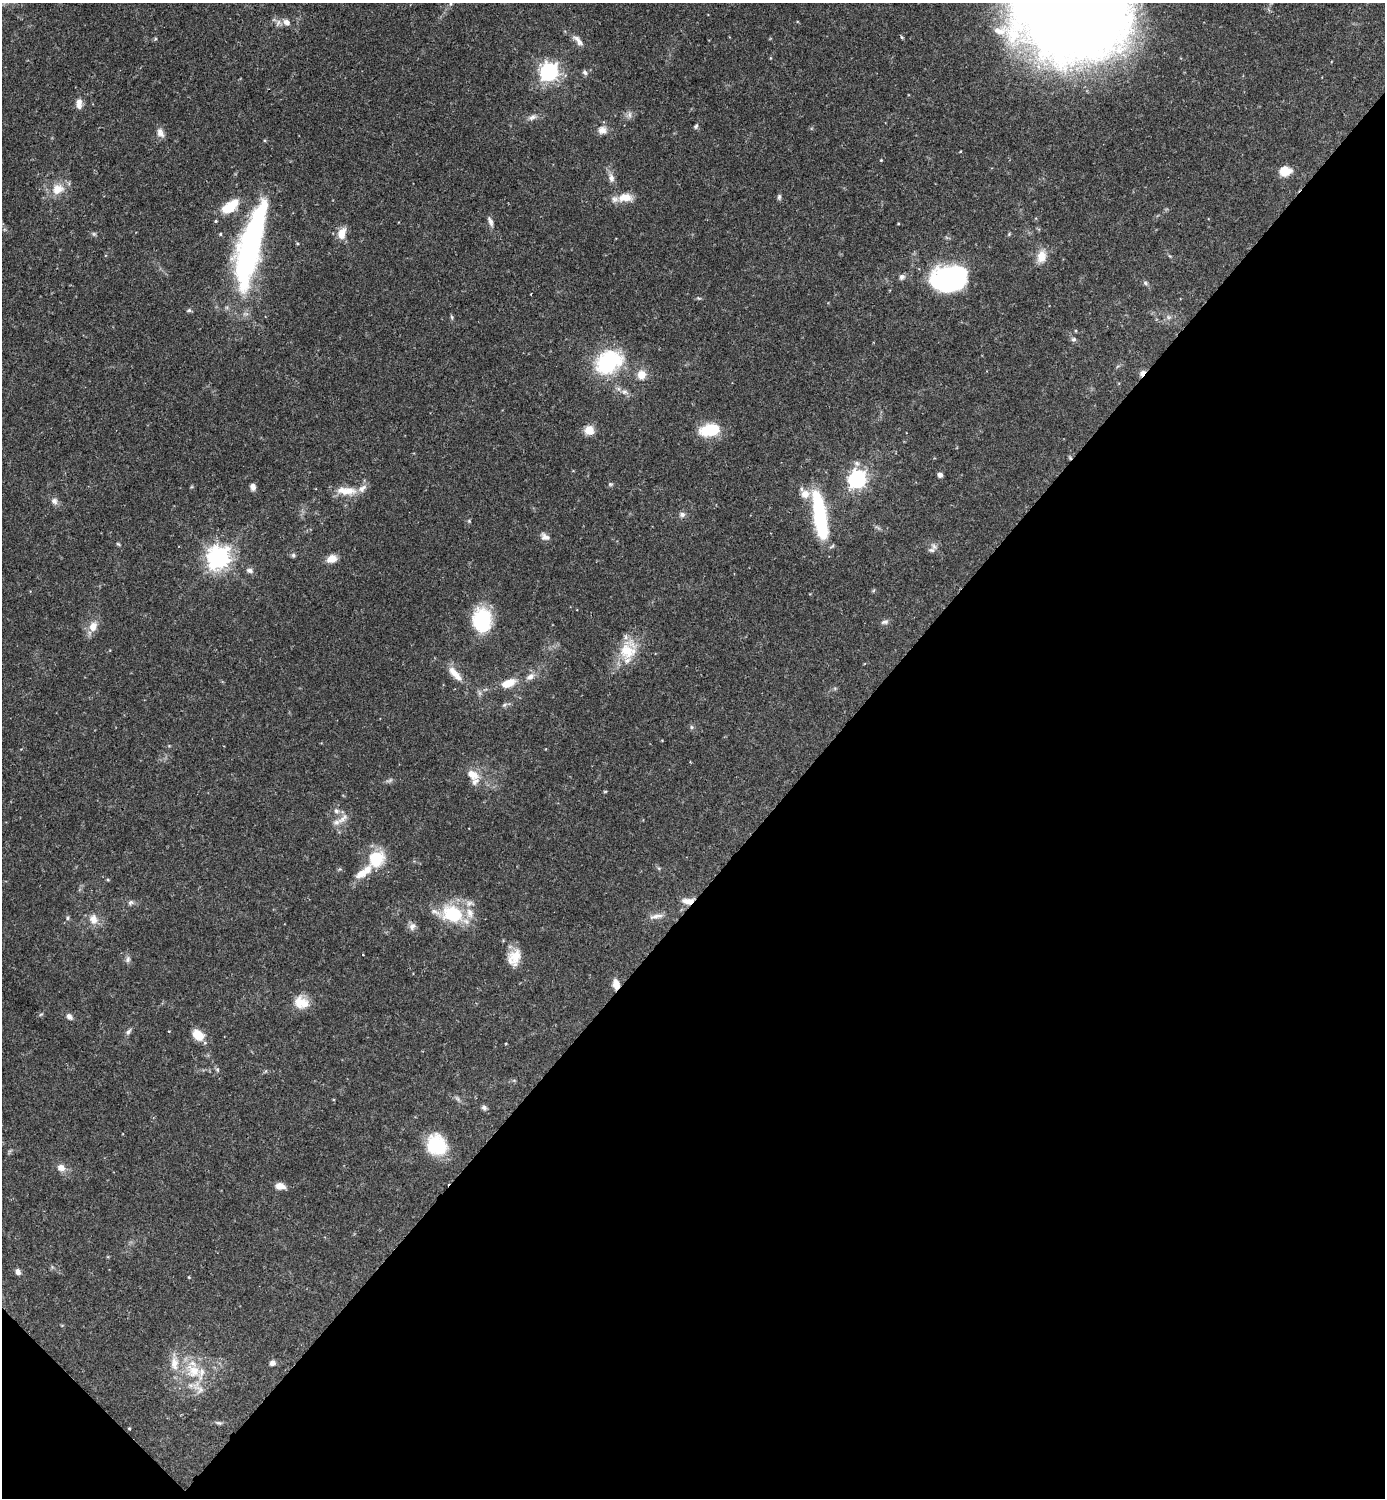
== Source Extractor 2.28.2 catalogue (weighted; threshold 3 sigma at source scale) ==
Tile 15 of 4 x 4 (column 3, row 4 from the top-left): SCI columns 2921-4303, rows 1-1496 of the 5983 x 5982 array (HDU 1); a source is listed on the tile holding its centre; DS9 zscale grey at full resolution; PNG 1387 x 1500 px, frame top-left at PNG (2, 3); no overlay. Shown black and unused: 42% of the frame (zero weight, under 2 of 3 exposures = <1% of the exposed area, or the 3 px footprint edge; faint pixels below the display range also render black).
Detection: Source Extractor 2.28.2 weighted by HDU 2 'WHT'; one run over the whole footprint, this tile lists its part. Background 0.0719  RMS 0.0042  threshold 0.0191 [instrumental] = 3 sigma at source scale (4.5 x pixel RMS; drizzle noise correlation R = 1.50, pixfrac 1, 0.05/0.05 arcsec/px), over >= 5 px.
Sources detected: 104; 1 too faint to see at this stretch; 1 cosmic-ray / hot-pixel residue — not listed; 10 inside a brighter listed object's ellipse — not listed separately; the other 92 listed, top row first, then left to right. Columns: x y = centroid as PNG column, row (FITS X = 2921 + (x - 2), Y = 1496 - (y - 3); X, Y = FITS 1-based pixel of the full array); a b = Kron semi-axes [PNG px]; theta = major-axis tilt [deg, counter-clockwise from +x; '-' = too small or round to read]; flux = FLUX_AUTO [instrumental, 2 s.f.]
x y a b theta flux
450 4 5 3 - 0.54
287 22 10 8 -41 2.4
578 40 19 7 -48 2.6
549 72 7 7 - 180
585 72 7 5 -50 0.95
79 103 14 7 88 2.7
630 115 10 4 -90 1.2
532 117 12 6 20 1.7
696 126 7 5 57 0.78
602 130 12 10 -5 3
160 133 13 8 -64 2.3
1285 171 12 9 0 7.1
611 178 12 7 -74 2.3
58 189 18 15 22 6.6
625 197 18 10 4 6.3
779 197 8 5 80 0.85
230 207 24 12 35 10
490 221 14 5 -68 1.8
342 233 16 10 72 4.5
220 234 4 4 - 0.43
1009 234 5 4 - 0.46
250 245 97 22 76 100
1041 256 16 11 77 5.6
902 277 8 7 - 1.3
950 278 37 24 7 63
1145 283 6 5 - 0.8
189 310 7 5 15 0.76
452 317 6 4 -87 0.6
1169 317 6 6 - 0.99
1074 339 7 6 - 0.97
609 362 36 26 31 32
1142 373 9 5 47 1.9
641 375 11 10 - 4.5
624 392 8 6 14 1.5
589 430 7 7 - 7.8
709 430 22 12 8 15
940 475 6 5 - 1.5
857 479 7 7 - 160
610 484 6 5 - 0.62
253 487 8 6 -78 1.9
346 491 27 10 -2 7.1
54 501 9 8 - 1.9
682 514 8 6 -19 1.4
820 519 47 14 -81 37
469 521 4 4 - 0.48
545 537 12 8 -31 2.1
118 544 6 4 -43 0.53
931 550 10 6 -1 1.4
293 555 6 5 - 0.82
218 558 8 8 - 330
332 559 10 8 21 4.7
249 570 9 6 -17 1.4
482 620 23 18 -88 28
885 622 10 6 16 1.2
93 626 13 10 69 4.3
627 651 24 21 -14 13
454 672 20 9 -47 4.7
530 677 13 8 34 2.5
508 683 16 8 22 6.8
504 705 6 5 - 0.75
691 727 6 4 -89 0.65
472 775 16 10 -36 5.3
605 792 5 3 - 0.38
336 811 8 6 -35 1.5
343 819 19 8 42 3.7
376 859 24 20 52 13
688 901 14 7 1 3.6
131 902 8 6 33 1
452 914 32 24 -22 22
655 916 17 6 9 2.4
68 918 6 5 - 0.76
93 919 15 11 -85 3.8
412 926 11 8 65 1.9
514 957 20 14 66 6.9
128 959 8 6 61 1.2
616 984 10 7 -79 4.3
301 1002 19 14 -21 7
41 1014 6 3 19 0.5
69 1017 8 6 -48 1.8
128 1031 10 5 50 1.1
198 1035 11 8 -36 8.2
217 1070 6 5 - 0.75
458 1099 7 4 -71 0.78
484 1108 7 6 - 1.1
437 1145 20 19 - 22
61 1168 12 9 -23 2.8
280 1186 10 7 -5 3.5
18 1272 8 6 -74 1.6
272 1363 7 6 - 1.6
193 1371 22 19 -39 14
219 1423 9 5 -13 0.89
129 1428 3 3 - 0.49
Overlapping masked pixels (flux is a lower limit): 3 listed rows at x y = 1142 373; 688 901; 616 984